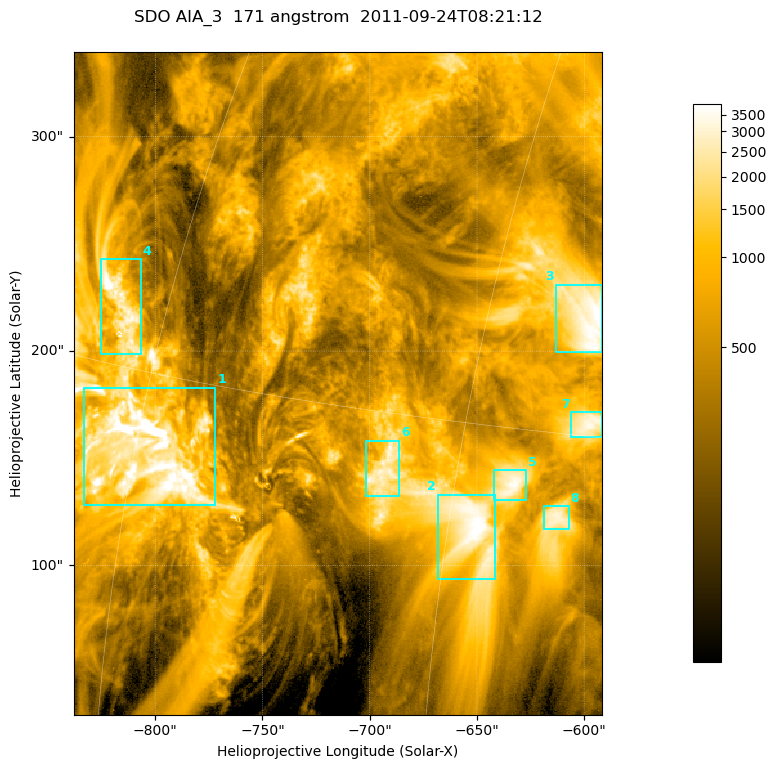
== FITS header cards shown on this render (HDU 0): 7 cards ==
TELESCOP= 'SDO     '           /
INSTRUME= 'AIA_3   '           /
WAVELNTH=                  171 /
WAVEUNIT= 'angstrom'           /
DATE-OBS= '2011-09-24T08:21:12.35' /
CTYPE1  = 'HPLN-TAN'           /
CTYPE2  = 'HPLT-TAN'           /

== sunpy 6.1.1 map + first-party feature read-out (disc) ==
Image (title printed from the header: SDO AIA_3  171 angstrom  2011-09-24T08:21:12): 411 x 515 px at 0.599 arcsec/px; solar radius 956 arcsec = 1595 px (partial field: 2.6% of the solar disc is inside the frame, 100% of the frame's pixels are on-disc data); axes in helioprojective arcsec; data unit not stated in the header (colour bar unlabelled)
Pointing: header CRPIX1/2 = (2051.64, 2049.57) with CRVAL1/2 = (0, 0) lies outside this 411 x 515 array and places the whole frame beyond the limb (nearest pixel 1.41 R_sun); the SolarSoft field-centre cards XCEN/YCEN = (-714.8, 184.9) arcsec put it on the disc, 1319 arcsec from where CRPIX/CRVAL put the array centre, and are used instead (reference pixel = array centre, CRVAL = XCEN/YCEN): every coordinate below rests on XCEN/YCEN
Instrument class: DISC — disc imager (sunpy class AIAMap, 171 A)
Bright regions (active regions / flare kernels): reference = the on-disc median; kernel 3 px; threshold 5 sigma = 1692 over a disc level ~515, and >= 1.15x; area >= 211 px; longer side >= 5 px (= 3 arcsec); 8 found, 8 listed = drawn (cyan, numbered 1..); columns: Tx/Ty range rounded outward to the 2 arcsec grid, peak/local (2 s.f.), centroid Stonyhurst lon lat
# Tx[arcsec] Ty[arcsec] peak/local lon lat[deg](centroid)
1 -834..-772 128..184 28 -59 +13
2 -670..-640 92..134 8.1 -44 +12
3 -614..-590 198..232 8 -41 +18
4 -826..-806 198..244 10 -63 +17
5 -642..-626 130..146 7.1 -43 +13
6 -702..-686 132..158 6.2 -48 +13
7 -606..-590 160..172 6.6 -40 +15
8 -620..-606 116..128 6 -41 +13